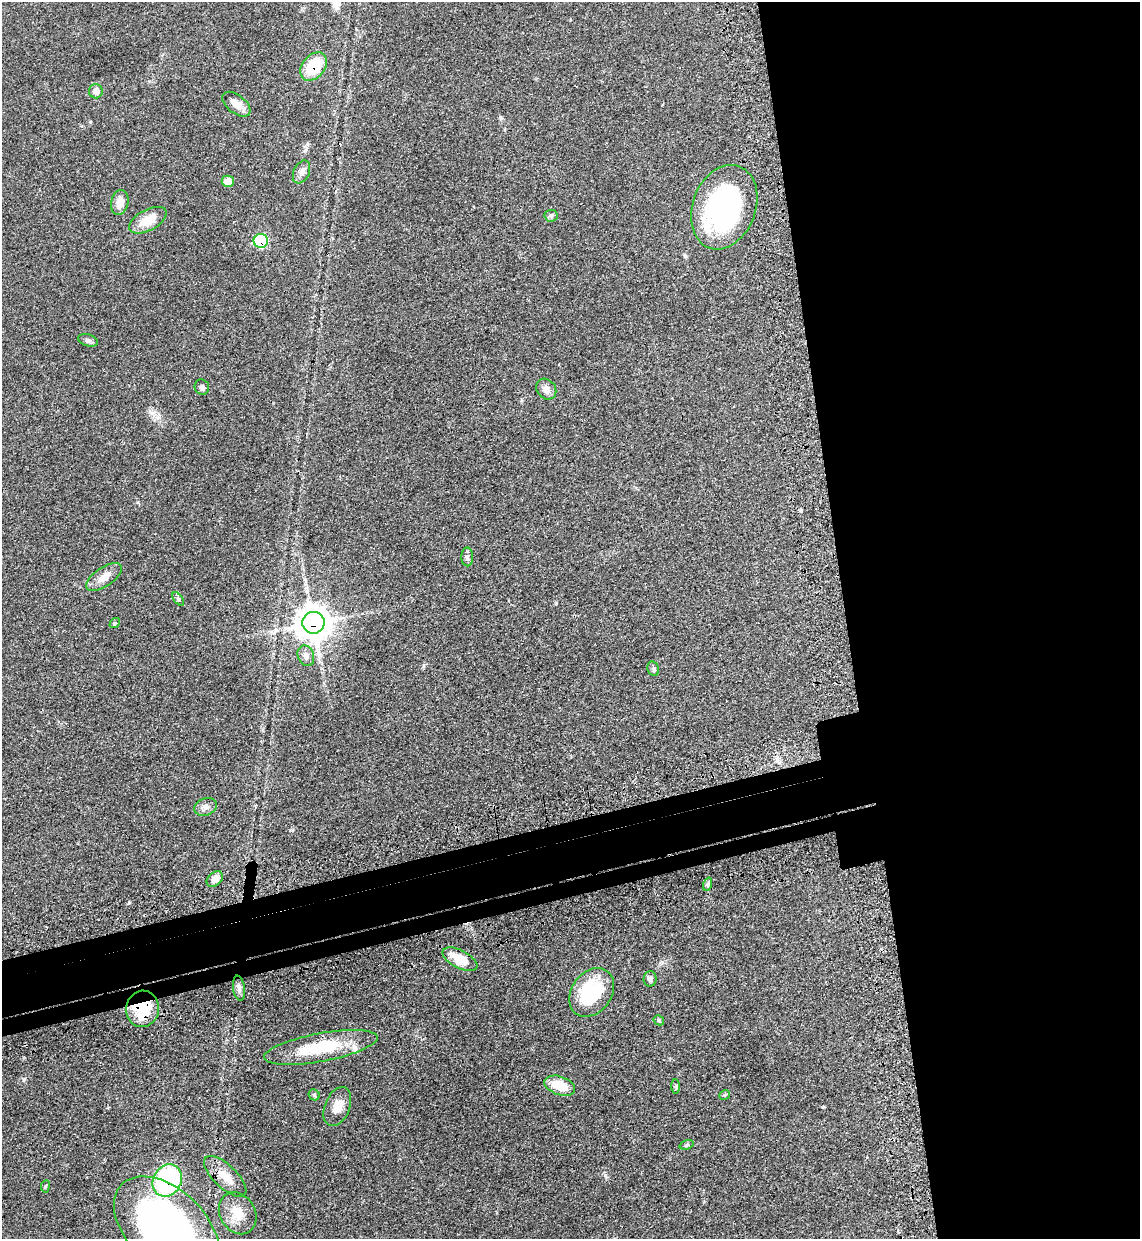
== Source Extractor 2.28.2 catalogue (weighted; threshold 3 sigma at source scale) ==
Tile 8 of 4 x 4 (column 4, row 2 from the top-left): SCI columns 3616-4753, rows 2546-3782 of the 5070 x 5089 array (HDU 1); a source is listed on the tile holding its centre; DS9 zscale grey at full resolution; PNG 1142 x 1241 px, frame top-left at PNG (2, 2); each listed source drawn as its Kron ellipse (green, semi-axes under 4 px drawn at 4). Shown black and unused: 31% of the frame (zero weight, under 3 of 4 exposures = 6% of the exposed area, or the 3 px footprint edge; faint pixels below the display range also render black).
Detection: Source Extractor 2.28.2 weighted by HDU 2 'WHT'; one run over the whole footprint, this tile lists its part. Background 0.0412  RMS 0.0064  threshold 0.029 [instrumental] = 3 sigma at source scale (4.5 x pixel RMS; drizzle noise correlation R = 1.50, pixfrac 1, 0.05/0.05 arcsec/px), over >= 5 px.
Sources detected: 41; all 41 listed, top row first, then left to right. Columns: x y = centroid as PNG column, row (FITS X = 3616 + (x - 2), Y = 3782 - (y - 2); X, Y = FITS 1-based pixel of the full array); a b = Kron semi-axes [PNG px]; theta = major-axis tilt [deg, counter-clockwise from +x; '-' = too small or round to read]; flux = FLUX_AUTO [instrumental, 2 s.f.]
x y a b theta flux
314 66 16 11 50 25
96 91 7 7 - 4.8
236 104 16 9 -38 6.1
302 172 12 7 65 2.9
228 181 6 5 - 8.1
120 202 12 8 79 6.5
724 207 43 31 69 110
551 216 6 6 - 1.5
148 220 20 10 28 11
261 241 7 7 - 42
88 340 10 6 -17 1.8
202 387 7 7 - 1.7
546 389 11 9 -51 4.1
467 557 9 6 90 1.8
104 577 20 9 35 6.6
178 599 8 4 -54 1.1
115 623 6 4 41 0.77
313 623 11 11 - 930
306 656 10 8 -70 3.7
653 669 7 5 -69 1.3
206 807 12 8 20 3.1
215 879 9 6 40 5.2
708 884 7 4 72 1.2
460 959 19 9 -27 14
650 979 8 6 86 2.1
239 988 13 6 -81 2.3
592 992 26 20 54 41
142 1009 18 16 78 29
659 1020 5 4 - 0.9
321 1047 57 14 10 35
560 1086 16 9 -19 14
676 1086 7 3 -89 0.92
314 1095 6 5 - 1.2
724 1095 6 4 36 0.75
337 1107 20 12 67 7.1
687 1145 7 4 19 1
225 1176 27 11 -44 10
167 1180 17 14 60 98
45 1186 6 3 81 0.67
238 1213 22 17 -59 12
167 1228 62 39 -44 270
Overlapping masked pixels (flux is a lower limit): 5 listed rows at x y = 314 66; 261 241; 313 623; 142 1009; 167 1180
Isophote crosses this tile's border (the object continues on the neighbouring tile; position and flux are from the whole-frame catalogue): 1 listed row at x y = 167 1228
Unlisted compact peaks at least as high as the median listed source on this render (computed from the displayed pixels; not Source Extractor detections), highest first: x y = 605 1175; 24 1079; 129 902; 500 117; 823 1107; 556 603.